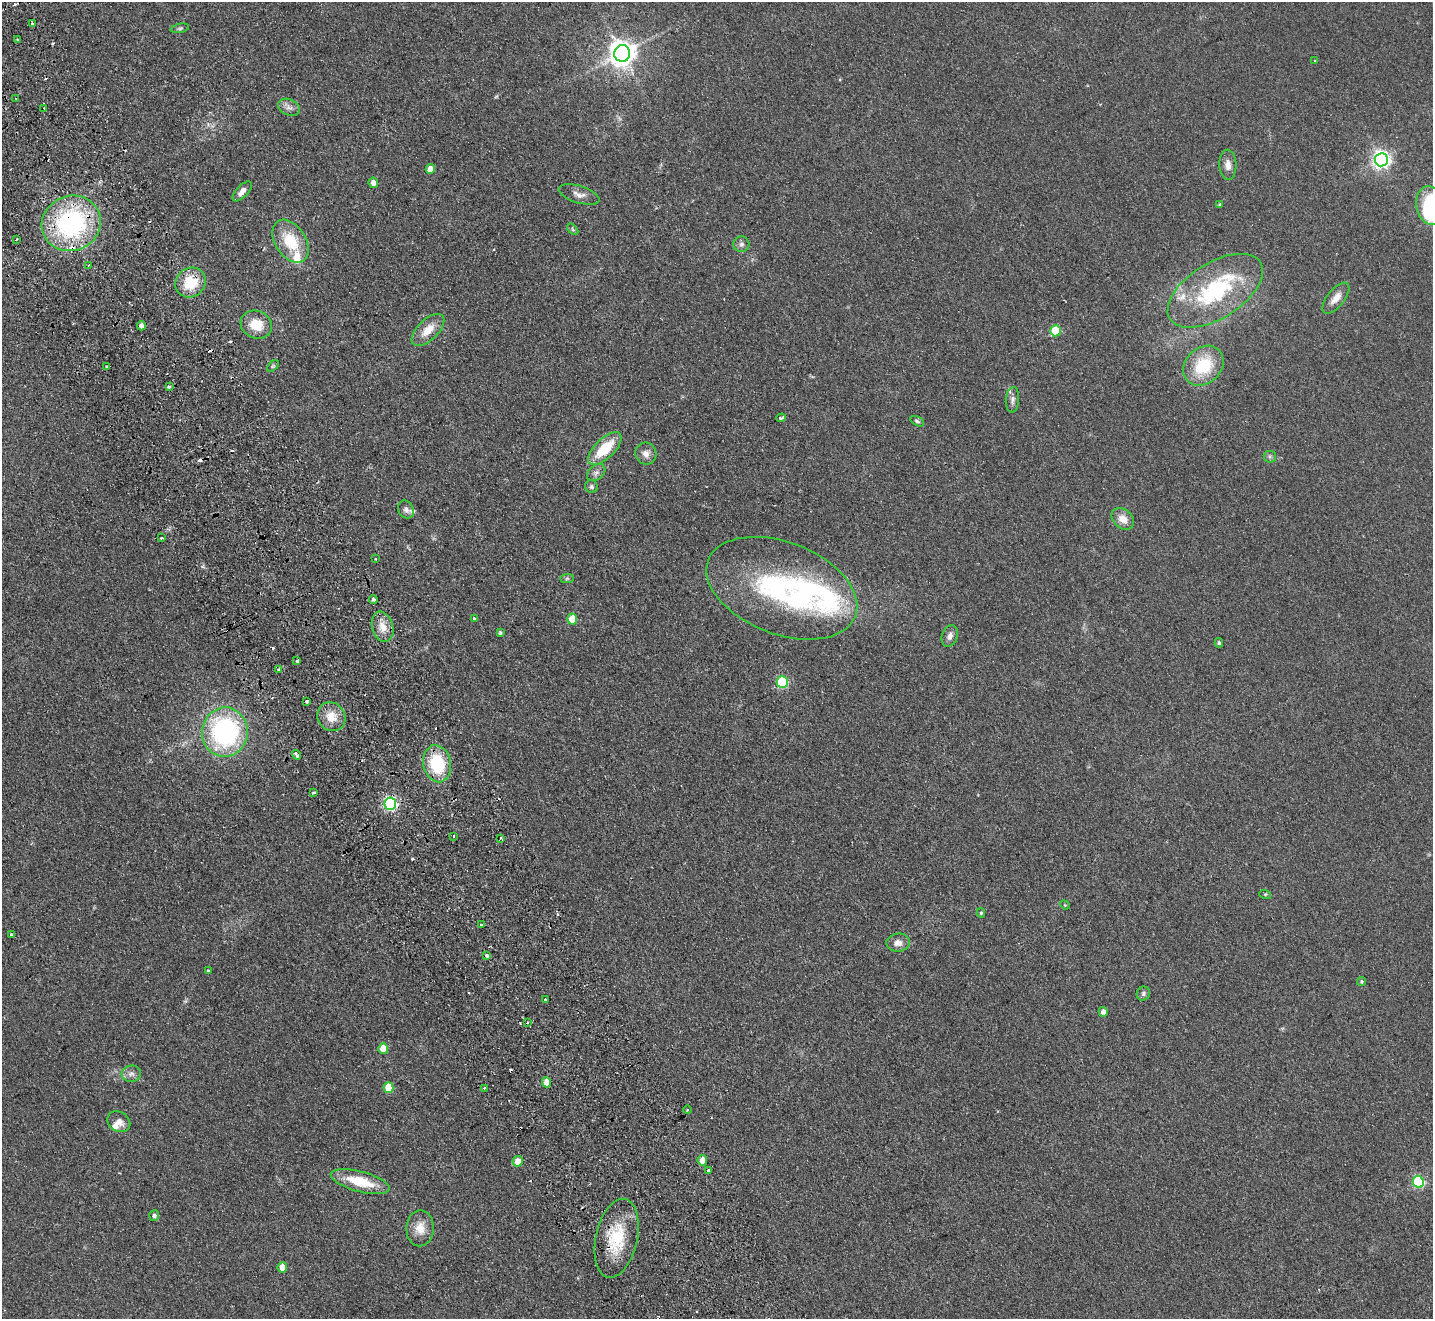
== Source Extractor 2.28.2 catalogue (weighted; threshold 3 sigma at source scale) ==
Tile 11 of 4 x 4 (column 3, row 3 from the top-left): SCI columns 2915-4345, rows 1638-2954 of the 5830 x 5776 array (HDU 1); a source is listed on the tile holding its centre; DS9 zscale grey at full resolution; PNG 1435 x 1321 px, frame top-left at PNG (2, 2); each listed source drawn as its Kron ellipse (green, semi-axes under 4 px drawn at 4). Shown black and unused: <1% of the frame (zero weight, under 2 of 3 exposures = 3% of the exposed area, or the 3 px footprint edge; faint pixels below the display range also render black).
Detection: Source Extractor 2.28.2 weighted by HDU 2 'WHT'; one run over the whole footprint, this tile lists its part. Background 0.0999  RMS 0.0098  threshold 0.044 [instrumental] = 3 sigma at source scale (4.5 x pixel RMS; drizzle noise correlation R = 1.50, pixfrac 1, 0.05/0.05 arcsec/px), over >= 5 px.
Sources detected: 116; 2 inside a brighter object's white glare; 12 cosmic-ray / hot-pixel residue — neither listed nor drawn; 7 inside a brighter listed object's ellipse — not listed separately; the other 95 listed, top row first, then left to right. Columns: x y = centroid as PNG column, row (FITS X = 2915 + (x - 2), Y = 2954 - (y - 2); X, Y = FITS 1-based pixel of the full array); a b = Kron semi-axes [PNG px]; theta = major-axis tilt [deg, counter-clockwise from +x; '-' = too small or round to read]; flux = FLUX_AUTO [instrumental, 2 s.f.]
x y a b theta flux
32 24 3 3 - 2.2
180 28 9 4 12 1.8
18 40 4 2 - 1.1
622 53 8 8 - 1100
1315 61 3 3 - 3.8
16 99 3 2 - 0.8
289 107 11 8 -24 4.8
44 108 3 2 - 0.95
1381 160 6 6 - 410
1228 165 15 8 -87 6.4
430 169 5 4 - 8.3
373 183 5 5 - 4.9
242 191 12 6 46 5.8
579 195 21 8 -17 6.7
1220 204 4 3 - 1
1430 205 19 14 -79 90
71 223 30 27 23 140
573 229 7 4 -47 1.3
16 239 3 2 - 0.94
291 241 23 15 -57 35
741 244 8 8 - 3.2
89 265 3 2 - 1.5
190 282 16 14 39 31
1215 291 53 28 32 100
1336 298 19 8 51 9.8
256 325 16 13 -26 20
141 326 4 4 - 3.5
428 330 20 10 44 15
1055 331 5 5 - 42
273 366 7 4 45 1.4
1203 366 22 17 43 45
107 367 3 3 - 2.6
169 387 4 3 - 3.4
1012 400 13 6 86 3.9
781 418 5 3 - 2.3
917 421 7 4 -30 1.8
605 449 21 10 44 32
646 454 11 10 - 5.8
1270 457 6 6 - 2.1
596 473 10 7 40 3.6
591 487 6 6 - 2.1
406 509 9 7 -58 3.7
1123 519 12 9 -42 10
161 538 3 3 - 1.8
375 559 3 2 - 1.1
567 578 7 4 2 1.7
782 588 79 46 -21 180
373 600 4 3 - 7.8
474 619 3 3 - 3.1
572 619 5 5 - 23
383 627 15 10 -74 11
500 633 4 3 - 1.2
950 636 11 8 70 5.2
1219 643 5 4 - 1.8
297 660 3 3 - 2.7
279 670 4 3 - 2.2
782 682 6 5 - 94
306 701 3 3 - 1.9
331 717 15 13 -51 15
225 732 25 23 86 160
296 755 5 3 - 8.1
437 764 19 14 -78 51
313 792 3 3 - 2.6
390 804 6 6 - 170
454 836 3 2 - 1.3
501 838 3 3 - 1.4
1265 894 6 4 -18 1.1
1065 905 5 4 - 0.94
981 913 4 4 - 1.3
481 924 4 2 - 0.8
11 934 4 4 - 1.2
898 943 12 9 5 7
487 955 3 3 - 10
208 971 3 3 - 1.5
1362 982 4 4 - 1.3
1143 994 7 6 - 2.3
545 1000 3 3 - 3
1103 1012 5 4 - 4.9
527 1023 2 2 - 1
383 1049 5 5 - 16
131 1074 10 8 6 4.3
547 1082 5 4 - 12
388 1088 5 5 - 25
484 1088 3 2 - 1.5
687 1110 4 3 - 0.82
119 1122 12 9 -33 7
702 1160 5 4 - 8.9
518 1161 5 5 - 11
708 1170 3 3 - 4.7
360 1182 30 10 -15 32
1418 1182 6 5 - 110
154 1215 5 5 - 2.6
420 1228 18 14 89 14
617 1238 40 21 77 45
282 1267 5 5 - 13
Overlapping masked pixels (flux is a lower limit): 4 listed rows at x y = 71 223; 190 282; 373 600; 617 1238
Isophote crosses this tile's border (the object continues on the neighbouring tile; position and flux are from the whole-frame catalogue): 1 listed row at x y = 1430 205